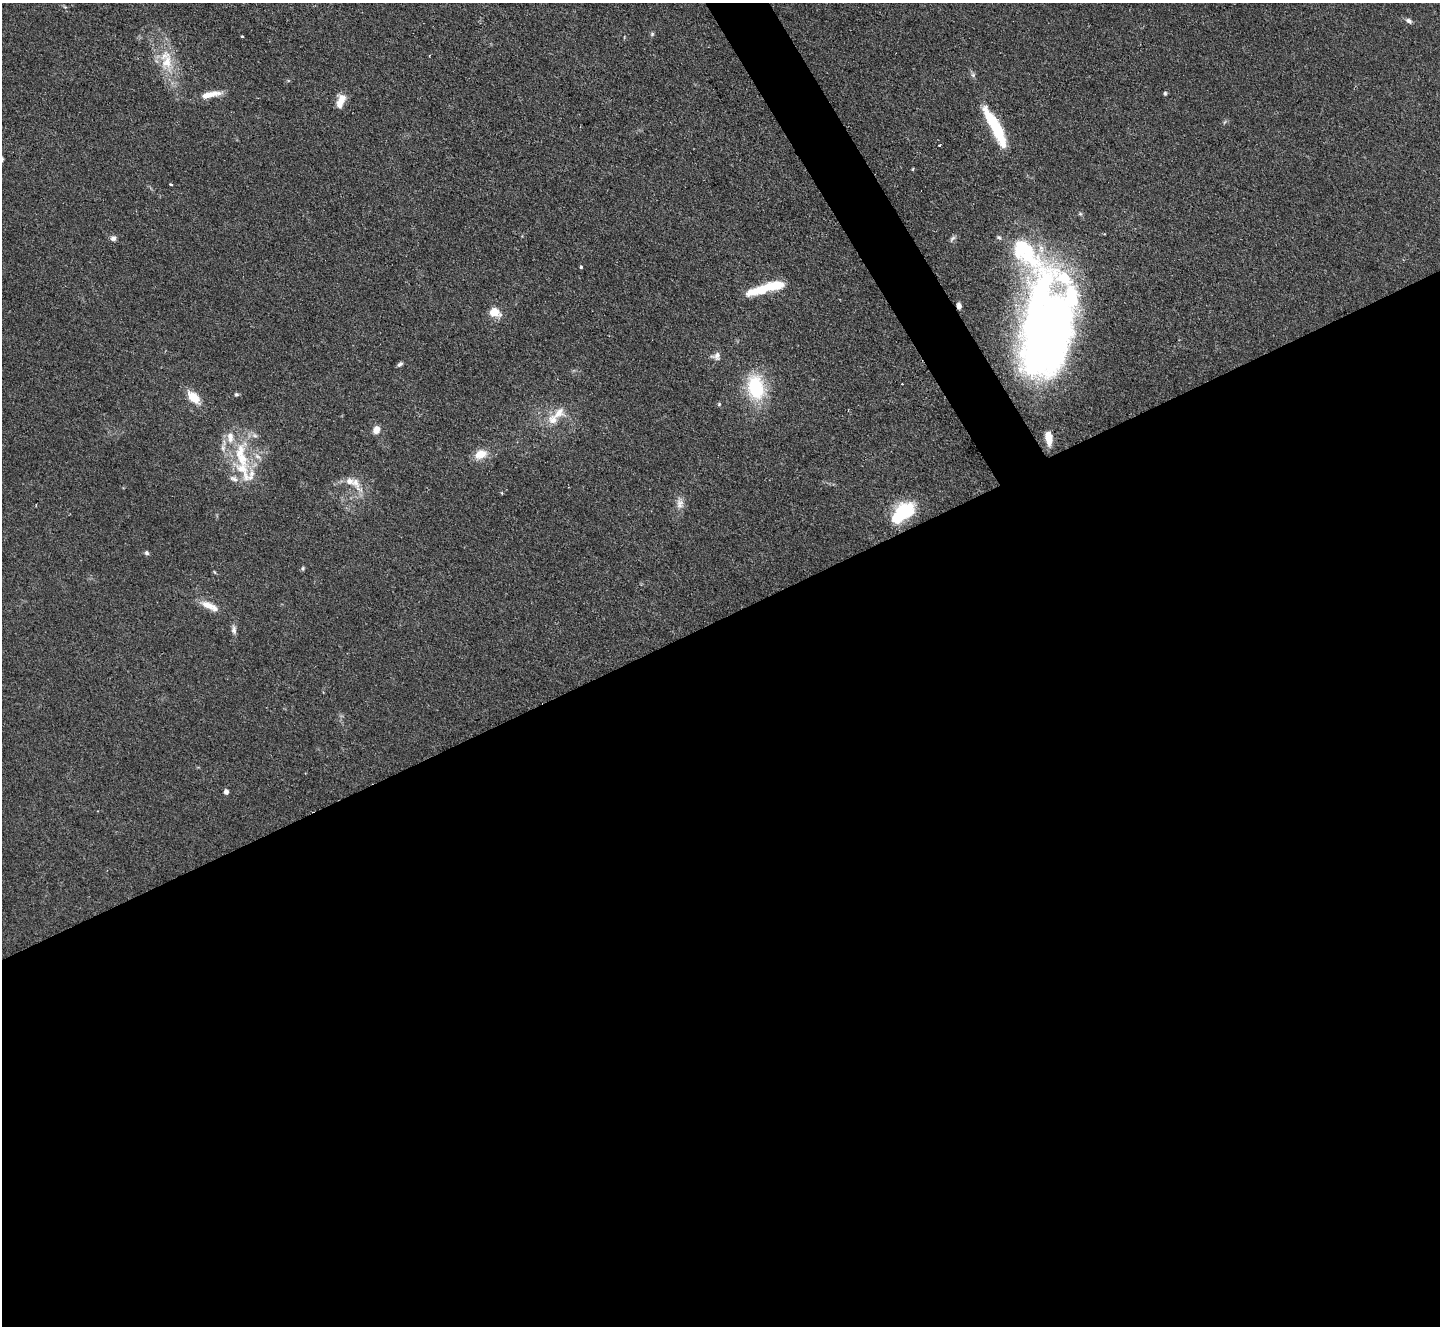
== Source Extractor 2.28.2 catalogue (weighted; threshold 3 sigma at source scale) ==
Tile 15 of 4 x 4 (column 3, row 4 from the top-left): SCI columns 2875-4312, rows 295-1618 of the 5755 x 5746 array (HDU 1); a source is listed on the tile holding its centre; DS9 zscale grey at full resolution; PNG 1442 x 1328 px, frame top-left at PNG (2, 3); no overlay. Shown black and unused: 55% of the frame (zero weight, under 2 of 3 exposures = <1% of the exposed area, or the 3 px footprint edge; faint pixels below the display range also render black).
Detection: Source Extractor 2.28.2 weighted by HDU 2 'WHT'; one run over the whole footprint, this tile lists its part. Background 0.105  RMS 0.0057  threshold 0.0256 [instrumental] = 3 sigma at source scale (4.5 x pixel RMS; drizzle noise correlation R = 1.50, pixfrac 1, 0.05/0.05 arcsec/px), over >= 5 px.
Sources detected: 57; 2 inside a brighter object's white glare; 2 cosmic-ray / hot-pixel residue — not listed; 12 inside a brighter listed object's ellipse — not listed separately; the other 41 listed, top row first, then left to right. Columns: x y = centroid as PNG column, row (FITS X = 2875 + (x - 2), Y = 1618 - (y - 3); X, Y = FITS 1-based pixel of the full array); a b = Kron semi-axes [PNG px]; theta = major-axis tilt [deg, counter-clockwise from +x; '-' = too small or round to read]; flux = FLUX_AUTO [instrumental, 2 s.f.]
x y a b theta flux
1409 21 9 6 -35 1.7
652 34 6 5 - 0.93
242 36 3 3 - 0.86
167 62 28 17 -85 19
973 75 6 6 - 1.3
1165 93 6 4 -90 0.86
210 94 26 7 12 8.2
341 101 16 8 69 7.1
995 126 52 11 -62 32
913 169 5 3 - 0.46
170 184 3 2 - 1
113 238 7 6 - 2.1
952 239 10 5 51 1.5
581 267 3 3 - 0.73
760 290 34 10 14 19
495 312 10 8 -16 11
1047 330 103 49 85 420
717 356 11 10 - 3
400 364 7 5 42 1.4
902 384 2 2 - 0.4
756 387 28 18 -79 38
236 394 5 5 - 0.99
194 397 16 9 -46 11
719 404 5 5 - 0.77
559 413 21 14 38 9.4
376 430 9 7 73 4.5
255 435 8 6 -42 2
1048 438 14 7 -81 8.5
480 454 14 10 20 8.9
257 456 10 5 -36 2.5
243 471 40 19 -67 25
355 483 34 11 -59 8.6
502 493 4 3 - 0.62
680 503 18 9 -88 4.4
904 512 15 11 33 46
147 553 6 5 - 1.3
303 568 6 5 - 0.86
214 572 5 3 - 0.55
208 605 19 9 -30 6.4
234 629 14 6 -86 2.5
226 792 5 4 - 3